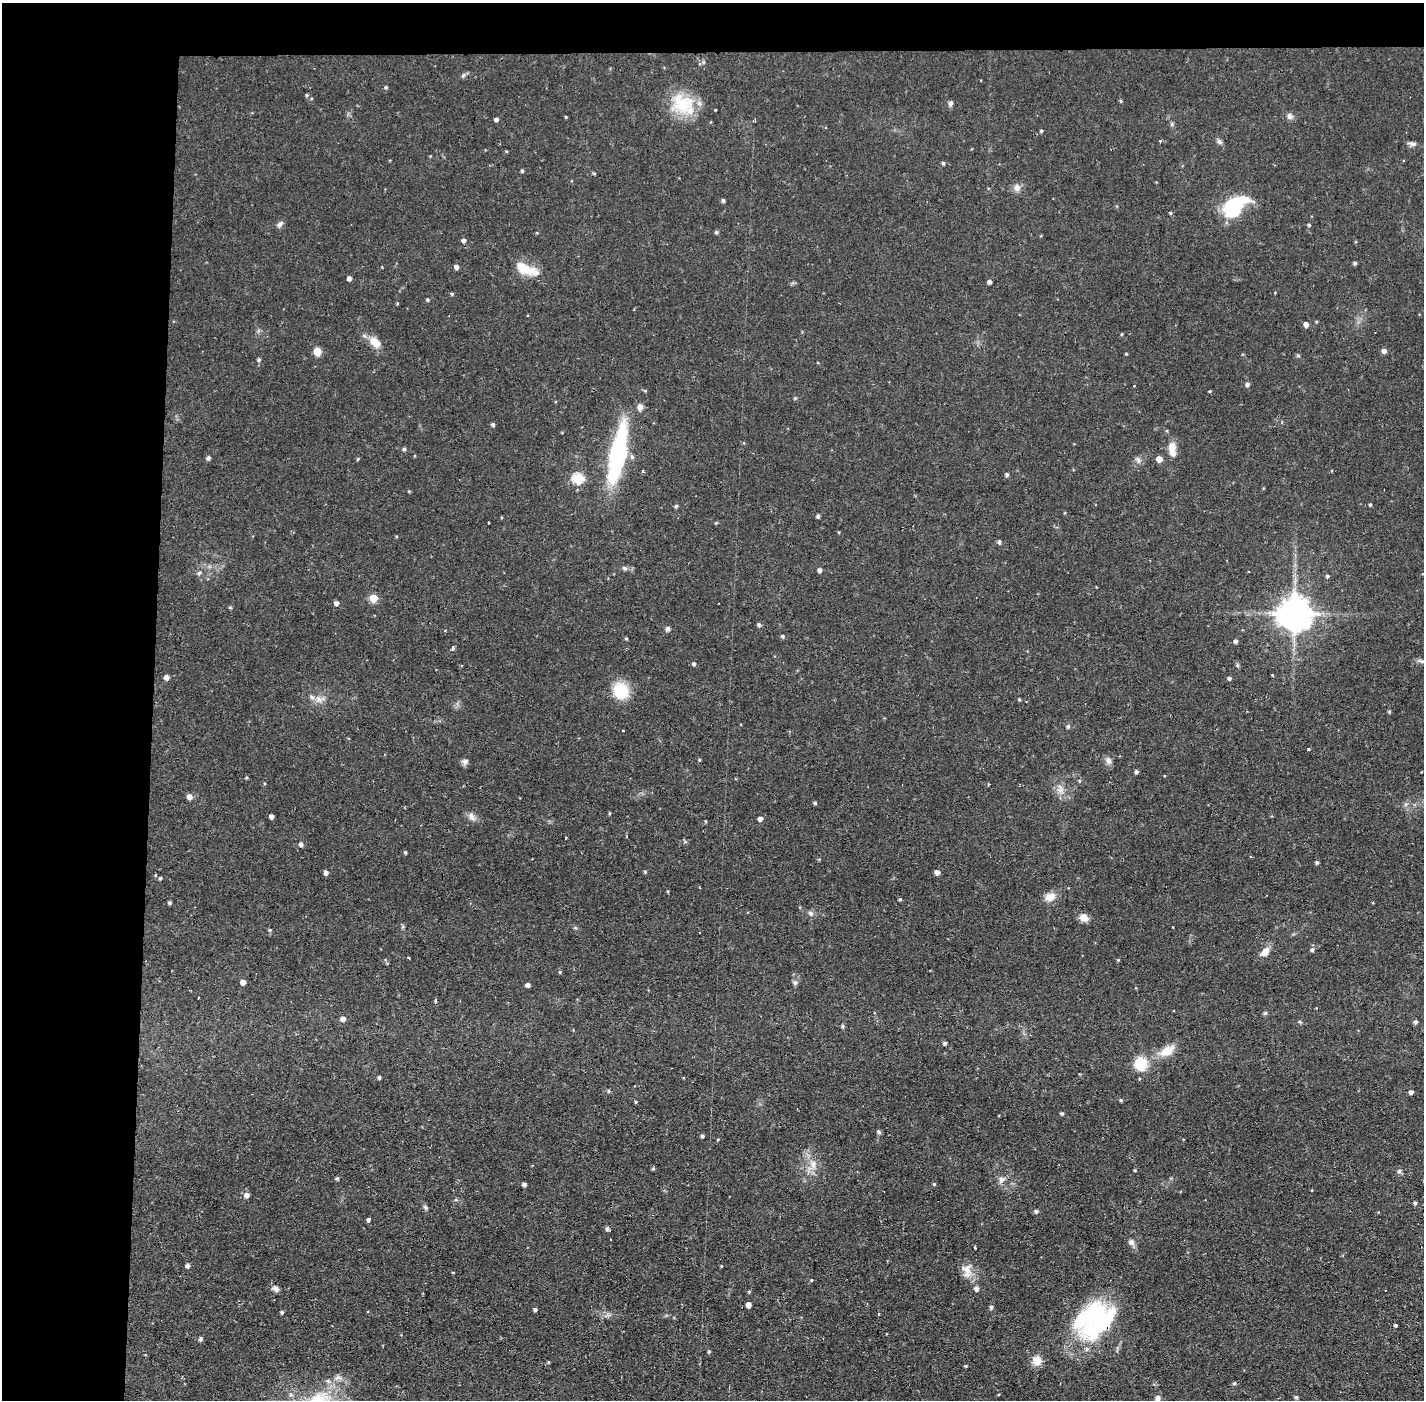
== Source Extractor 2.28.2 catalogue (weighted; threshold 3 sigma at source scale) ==
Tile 1 of 3 x 3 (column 1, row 1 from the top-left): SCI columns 1-1422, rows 2848-4245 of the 4267 x 4298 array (HDU 1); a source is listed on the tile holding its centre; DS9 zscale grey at full resolution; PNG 1426 x 1402 px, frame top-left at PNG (2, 3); no overlay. Shown black and unused: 14% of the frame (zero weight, under 2 of 3 exposures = <1% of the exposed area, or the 3 px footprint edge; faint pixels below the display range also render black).
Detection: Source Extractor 2.28.2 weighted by HDU 2 'WHT'; one run over the whole footprint, this tile lists its part. Background 0.0566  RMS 0.006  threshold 0.027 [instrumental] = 3 sigma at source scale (4.5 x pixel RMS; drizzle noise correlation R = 1.50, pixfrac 1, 0.05/0.05 arcsec/px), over >= 5 px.
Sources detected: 195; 3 inside a brighter object's white glare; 7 cosmic-ray / hot-pixel residue — not listed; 5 inside a brighter listed object's ellipse — not listed separately; the other 180 listed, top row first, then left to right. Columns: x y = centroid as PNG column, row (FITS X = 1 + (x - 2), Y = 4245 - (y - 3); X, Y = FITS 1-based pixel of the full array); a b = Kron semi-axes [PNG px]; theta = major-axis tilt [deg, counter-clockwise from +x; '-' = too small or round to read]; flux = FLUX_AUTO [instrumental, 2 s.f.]
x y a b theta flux
463 76 6 5 - 1.1
386 87 5 4 - 0.87
307 95 4 4 - 0.85
1121 101 5 3 - 0.62
682 103 31 26 -3 25
951 103 7 6 - 1.5
715 110 3 2 - 1.1
1290 116 9 8 - 2.2
566 117 3 3 - 0.55
496 119 4 4 - 1.6
754 121 6 3 7 0.77
1172 124 6 5 - 1
1041 131 4 4 - 0.89
1219 142 9 5 -45 1.6
1412 144 11 6 -5 2.1
943 163 4 3 - 0.99
522 171 4 3 - 0.92
594 173 4 3 - 0.77
1017 188 10 9 - 3.3
723 200 4 4 - 1.3
1234 210 17 13 3 24
1170 213 4 4 - 0.82
280 224 9 6 36 2.1
1309 225 4 4 - 0.88
716 232 5 4 - 1
464 240 5 5 - 1.8
1355 263 4 4 - 1.2
456 267 4 4 - 2.7
524 268 30 12 -26 13
349 278 4 4 - 2.7
989 282 4 4 - 2
452 294 4 4 - 0.84
427 300 4 4 - 0.92
397 303 4 3 - 0.58
1306 324 5 5 - 2.7
1122 334 4 3 - 0.66
375 342 15 10 -40 8
317 351 5 5 - 17
1384 351 5 4 - 2.8
1126 354 3 3 - 0.57
259 360 5 5 - 1.2
1247 384 5 4 - 1.8
1210 391 3 3 - 0.81
795 398 4 4 - 0.77
640 407 8 6 -89 3
1282 422 4 3 - 0.56
493 425 4 4 - 1.3
404 449 4 4 - 1.2
1172 449 17 8 -84 8
618 454 48 12 78 100
632 457 6 6 - 1.5
208 458 5 4 - 1.8
358 459 4 3 - 0.7
1159 459 5 4 - 6.3
1138 460 10 5 -72 1.8
643 471 3 3 - 0.94
1007 475 5 4 - 1.3
578 478 6 5 - 45
409 491 4 4 - 0.58
1370 504 4 4 - 0.64
676 506 4 4 - 1.2
818 516 4 3 - 1.5
716 523 4 4 - 0.58
999 542 6 5 - 0.96
624 568 8 5 -17 1.5
819 570 5 4 - 2.1
199 573 6 5 - 1.4
1327 576 4 4 - 0.98
373 598 6 6 - 13
336 603 5 4 - 2.3
230 607 6 3 -19 0.63
1294 613 10 10 - 1400
759 625 5 4 - 1.4
667 629 7 6 - 1.6
782 636 5 4 - 1.1
626 639 4 4 - 0.7
1236 641 5 4 - 1.8
453 648 4 3 - 1.9
694 664 4 4 - 1.3
1237 665 6 4 -72 0.86
1272 675 3 2 - 0.78
166 677 4 4 - 3.4
1229 678 4 4 - 1.4
621 691 17 15 -67 21
318 699 11 8 -57 3.8
1019 699 4 3 - 0.64
1389 712 5 4 - 0.75
1068 726 6 4 68 0.96
623 731 3 2 - 0.92
699 760 4 3 - 0.66
1108 760 11 8 -66 2.7
465 761 8 7 - 2.3
1136 772 4 4 - 1.5
246 778 4 3 - 0.67
1061 789 13 5 -88 3.1
189 797 5 5 - 3.5
815 803 5 4 - 0.91
1406 804 7 4 71 1.2
609 813 4 3 - 0.64
271 816 4 4 - 2.3
472 817 13 7 -59 3
760 819 4 4 - 2.4
627 836 4 3 - 0.65
566 838 3 2 - 2.9
301 844 5 4 - 2
405 852 4 3 - 0.81
1317 862 4 4 - 1.2
326 872 5 4 - 2.4
645 872 5 4 - 0.83
937 872 4 4 - 3.4
160 878 4 4 - 0.98
668 891 5 3 - 0.56
1050 897 13 10 17 6.1
900 899 5 3 - 0.63
170 903 4 4 - 1.3
811 913 8 6 -41 1.7
1084 917 9 8 - 5.6
575 928 6 4 17 0.71
270 930 5 4 - 0.75
1312 950 6 5 - 1.3
1265 952 13 8 49 5
1118 960 3 3 - 0.65
560 972 4 4 - 0.75
243 982 5 4 - 3.6
795 982 7 6 - 1.6
527 985 4 4 - 2.4
436 1000 4 3 - 1.4
1265 1013 6 5 - 0.98
343 1019 5 5 - 3.2
1300 1022 5 4 - 0.74
1415 1022 5 5 - 1.5
843 1026 4 4 - 1.2
945 1043 4 4 - 1.4
1167 1051 23 11 30 9.7
1141 1064 12 11 - 20
379 1077 4 3 - 1.1
609 1091 5 4 - 0.8
1411 1092 4 4 - 2.5
1121 1100 4 3 - 0.91
636 1102 4 3 - 0.72
1062 1113 4 4 - 0.98
878 1132 6 5 - 1.1
702 1136 4 3 - 1.4
718 1139 4 3 - 0.51
813 1164 13 8 -88 5.3
653 1169 5 4 - 0.83
1135 1170 3 3 - 0.6
1399 1171 6 5 - 1.2
337 1178 4 4 - 1.1
1002 1180 11 8 52 3.1
524 1184 4 3 - 1.8
934 1184 4 4 - 0.66
247 1195 5 5 - 3.2
1415 1203 4 4 - 1.2
425 1207 7 4 -62 1.2
1036 1211 5 5 - 1.5
368 1220 4 3 - 2.3
607 1228 5 4 - 1.5
1131 1242 8 7 - 2.3
187 1266 4 4 - 2.4
721 1266 4 3 - 0.49
967 1271 20 14 -81 7.4
453 1272 4 3 - 0.5
811 1280 4 3 - 0.66
275 1289 10 6 -26 2.1
976 1289 6 5 - 2.3
748 1305 5 4 - 4
991 1307 6 5 - 1.3
535 1309 4 4 - 1.3
282 1312 4 3 - 1
1103 1322 61 22 40 55
1396 1325 3 3 - 1.1
200 1339 7 4 28 1.1
709 1352 5 4 - 0.87
1037 1361 10 10 - 7.6
548 1362 5 3 - 0.47
966 1366 4 3 - 0.7
1234 1383 5 4 - 0.88
1296 1397 4 4 - 1.1
1157 1399 10 6 80 2.8
Overlapping masked pixels (flux is a lower limit): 1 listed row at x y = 1103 1322
Isophote crosses this tile's border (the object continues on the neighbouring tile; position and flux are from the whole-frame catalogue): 1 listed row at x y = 1157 1399